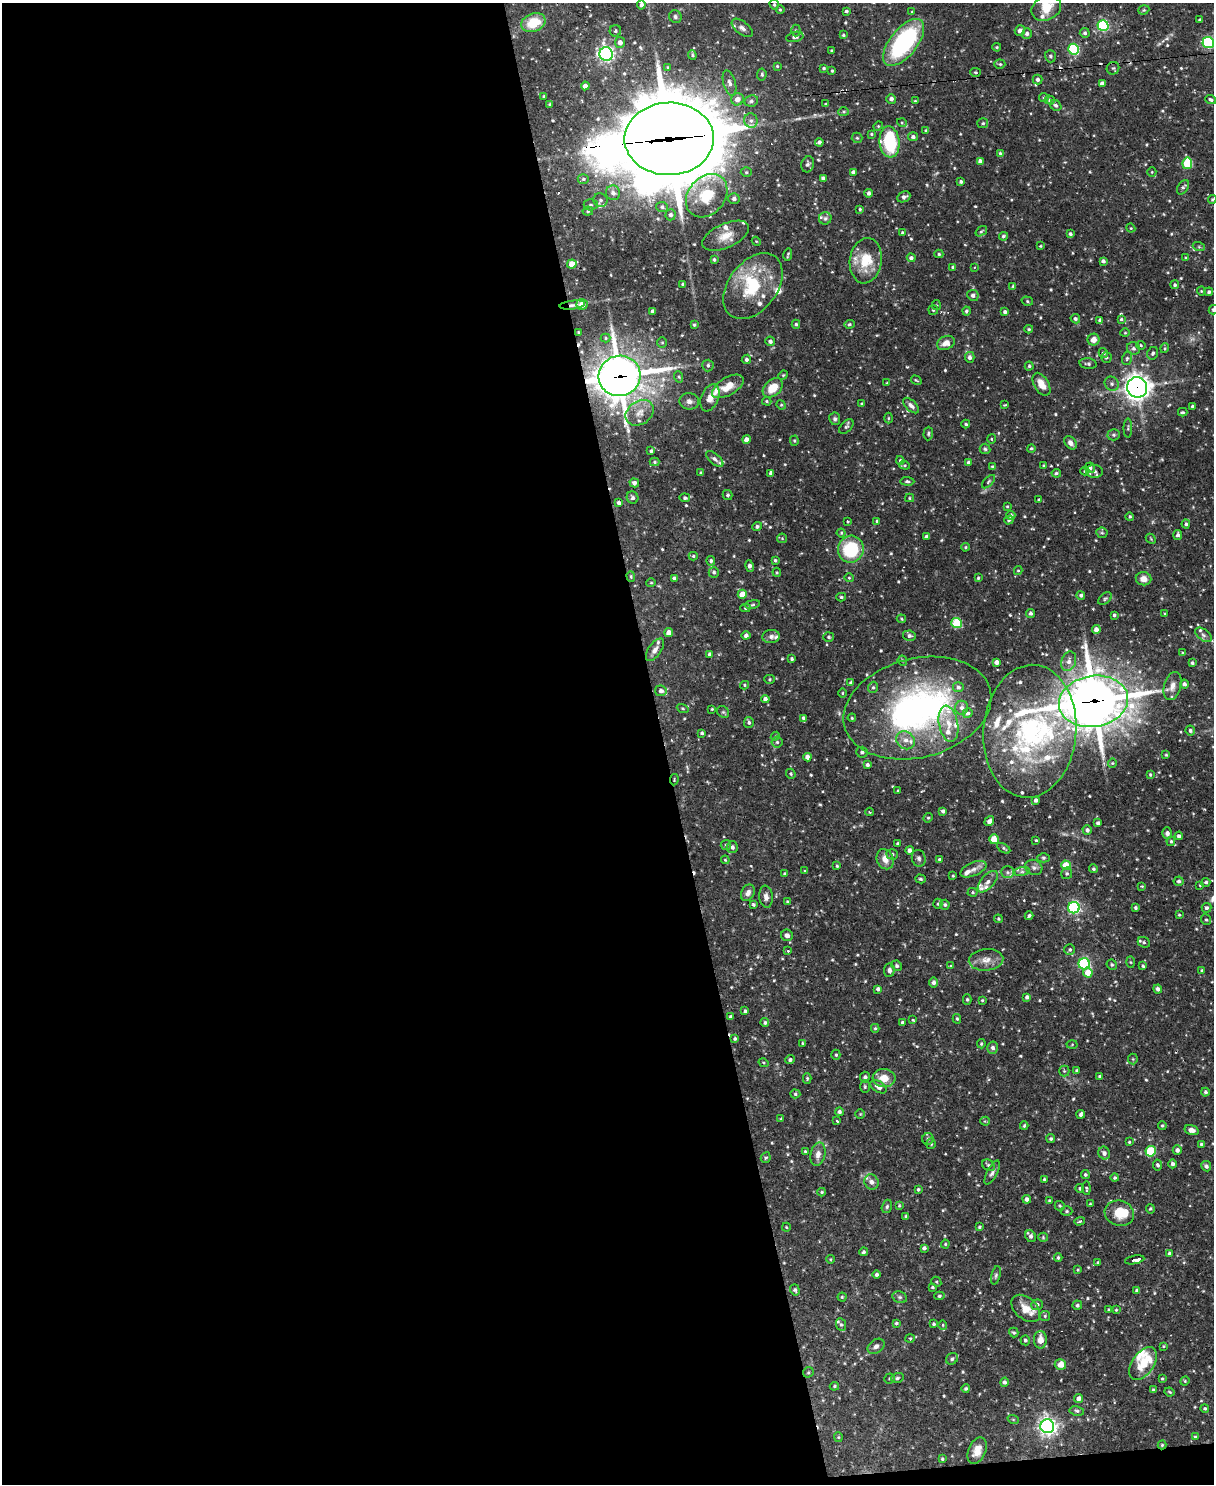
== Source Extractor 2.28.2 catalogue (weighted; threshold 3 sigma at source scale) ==
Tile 9 of 4 x 3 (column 1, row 3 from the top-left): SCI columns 1-1212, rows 247-1728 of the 4846 x 4826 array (HDU 1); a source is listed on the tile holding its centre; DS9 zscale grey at full resolution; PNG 1216 x 1486 px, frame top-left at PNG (2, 3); each listed source drawn as its Kron ellipse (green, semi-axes under 4 px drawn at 4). Shown black and unused: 55% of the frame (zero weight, under 2 of 3 exposures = <1% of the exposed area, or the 3 px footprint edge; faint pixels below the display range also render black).
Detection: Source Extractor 2.28.2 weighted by HDU 2 'WHT'; one run over the whole footprint, this tile lists its part. Background 0.091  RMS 0.0031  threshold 0.0137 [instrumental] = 3 sigma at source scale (4.5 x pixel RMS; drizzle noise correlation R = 1.50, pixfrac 1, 0.05/0.05 arcsec/px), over >= 5 px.
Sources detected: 657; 2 too faint to see at this stretch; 3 inside a brighter object's white glare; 6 cosmic-ray / hot-pixel residue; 1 long thin detection or spike segment (spike, bleed or trail) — neither listed nor drawn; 42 inside a brighter listed object's ellipse — not listed separately; of the other 603, all 500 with FLUX_AUTO >= 0.29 (the completeness limit of this list) listed and drawn (103 fainter detections not listed), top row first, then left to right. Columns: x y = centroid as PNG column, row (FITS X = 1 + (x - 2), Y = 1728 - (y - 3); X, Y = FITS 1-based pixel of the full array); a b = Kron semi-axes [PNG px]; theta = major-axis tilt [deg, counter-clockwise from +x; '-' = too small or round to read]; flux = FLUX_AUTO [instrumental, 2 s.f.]
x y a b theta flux
641 5 4 4 - 0.99
774 5 5 4 - 0.46
1046 8 15 12 23 4.2
780 10 4 3 - 0.38
1144 10 6 4 20 0.45
846 11 4 4 - 0.52
912 12 4 4 - 0.32
675 17 6 6 - 0.78
1200 20 4 3 - 0.75
533 23 12 9 20 7.8
1103 26 5 5 - 33
742 28 12 6 -38 1.4
796 30 6 4 -89 0.46
615 31 6 5 - 0.79
1020 31 5 5 - 1.2
1085 33 5 5 - 0.71
1027 34 5 5 - 0.81
843 35 4 3 - 0.42
795 37 9 5 13 0.95
620 42 5 5 - 1.6
904 42 28 13 51 37
1208 43 6 5 - 35
997 47 4 3 - 0.34
1074 49 5 5 - 28
832 51 3 3 - 0.49
606 54 7 6 - 81
692 55 5 4 - 0.39
1050 56 6 5 - 0.58
1000 64 5 4 - 0.45
777 66 4 4 - 0.38
668 67 4 3 - 0.34
824 68 3 3 - 0.43
1113 68 6 6 - 0.56
832 71 3 3 - 0.35
975 72 5 4 - 0.38
762 74 6 4 83 0.53
1037 79 5 5 - 0.92
729 83 13 6 -75 1.4
1102 83 4 4 - 1
585 86 4 4 - 1.9
544 96 3 3 - 0.39
1044 97 5 4 - 0.43
737 99 6 6 - 2.1
891 99 5 4 - 1.1
1211 99 5 4 - 0.64
1050 100 5 4 - 0.46
751 101 7 5 11 0.86
915 101 4 4 - 0.3
549 104 3 2 - 0.35
826 104 4 3 - 0.29
1056 105 6 5 - 0.69
844 112 5 4 - 0.42
751 121 7 6 - 0.94
902 123 5 3 - 0.3
983 123 5 5 - 0.47
878 126 5 4 - 0.36
926 130 4 3 - 0.3
871 134 4 3 - 0.37
913 137 5 4 - 0.96
857 138 5 5 - 0.45
669 139 45 36 1 2700
819 142 4 4 - 0.87
889 142 16 10 -83 20
1000 153 4 3 - 0.39
980 161 4 4 - 0.94
1187 163 6 5 - 14
808 164 8 6 74 0.92
746 172 5 4 - 0.51
853 172 4 3 - 0.96
1152 172 5 4 - 0.35
823 178 4 4 - 1
583 179 5 5 - 0.56
961 182 3 3 - 0.59
1183 187 8 5 57 0.64
613 193 7 7 - 1.3
869 193 4 4 - 0.93
707 196 24 18 50 12
904 197 7 5 26 1.1
734 199 5 5 - 1.1
1212 199 4 3 - 0.38
600 200 7 6 - 0.94
591 205 7 5 0 0.64
662 207 6 5 - 0.7
860 209 3 3 - 0.39
588 211 5 4 - 0.48
670 215 5 5 - 0.84
825 218 6 6 - 0.68
1131 228 4 4 - 0.33
981 231 6 4 36 0.48
902 233 3 3 - 0.52
1070 234 4 3 - 0.68
726 236 25 12 24 4.8
1003 236 4 4 - 0.59
756 241 5 3 - 0.31
1040 246 3 2 - 0.31
1199 247 6 4 -19 0.42
939 254 4 4 - 0.43
788 255 6 3 77 0.43
911 258 4 4 - 0.94
1186 258 3 3 - 0.4
714 259 4 4 - 0.52
866 261 23 16 82 9.3
1103 261 4 4 - 0.96
572 264 4 4 - 4.3
953 267 4 4 - 0.66
974 267 3 2 - 0.3
683 284 3 3 - 0.69
1175 285 4 4 - 0.52
753 286 37 24 52 17
1013 286 4 4 - 0.37
1201 291 4 4 - 0.31
1209 292 4 4 - 0.66
973 295 6 5 - 0.93
1027 301 6 4 -17 0.49
582 304 5 5 - 3.1
572 305 13 4 7 0.96
936 305 5 4 - 0.32
933 310 5 4 - 0.47
1213 310 5 4 - 0.6
652 311 3 3 - 0.71
966 311 4 4 - 0.67
1005 312 4 3 - 0.74
1075 319 5 4 - 0.73
1121 319 4 4 - 0.43
1100 320 4 3 - 0.73
796 324 4 4 - 0.48
849 324 5 4 - 0.47
694 325 4 3 - 0.47
1029 329 4 4 - 0.41
578 332 4 3 - 0.36
1125 333 4 4 - 0.32
606 338 5 4 - 0.39
1094 340 6 6 - 2.6
770 341 5 4 - 0.94
662 343 5 5 - 0.4
946 343 9 6 25 2.2
1141 345 5 4 - 0.35
1133 348 7 6 - 0.84
1165 348 5 3 - 0.32
1103 353 5 4 - 0.58
1153 353 6 5 - 0.63
970 357 5 5 - 1
1106 357 5 5 - 0.5
1127 358 7 5 72 0.55
746 359 5 4 - 0.65
1088 364 8 5 -6 0.76
708 365 6 5 - 0.71
1029 366 4 4 - 0.46
783 375 5 4 - 0.34
619 376 21 20 - 590
679 377 6 4 -71 0.45
916 380 5 2 - 0.34
887 383 4 3 - 0.3
1041 384 12 7 -60 3.4
1112 384 7 6 - 0.93
728 386 17 9 30 4.7
1137 387 10 10 - 220
773 388 11 8 42 5
710 398 14 8 67 2.5
689 401 10 8 -8 1.4
767 401 5 4 - 0.39
862 404 3 3 - 0.37
781 405 5 4 - 0.37
1005 405 4 3 - 0.3
911 406 10 5 -43 1.1
1192 406 3 3 - 0.5
1183 412 5 3 - 0.51
640 413 15 11 35 3.3
888 418 5 3 - 0.31
835 419 6 5 - 0.7
966 424 4 3 - 0.46
846 427 9 5 46 0.68
1128 428 9 4 89 0.49
928 433 7 5 88 0.53
1114 435 6 5 - 0.67
746 439 4 4 - 1.7
991 439 5 3 - 0.29
794 441 5 4 - 0.4
1070 443 7 5 -50 1.3
1031 448 4 4 - 0.39
985 449 5 5 - 0.49
651 451 4 3 - 0.54
715 459 10 5 -41 0.92
900 460 4 3 - 0.41
655 462 5 4 - 0.49
969 463 4 4 - 0.95
905 465 5 4 - 0.43
992 466 4 3 - 0.35
1044 466 4 3 - 0.37
1090 468 5 5 - 1.1
1085 471 4 4 - 0.4
1094 471 8 6 -7 0.92
701 473 4 3 - 0.44
771 473 4 3 - 1
1056 473 4 4 - 0.55
907 481 7 3 -4 0.54
988 482 8 3 46 0.45
634 483 5 4 - 0.98
728 495 5 5 - 0.6
633 498 6 5 - 0.81
685 498 5 4 - 0.66
910 498 4 4 - 0.4
1039 500 3 3 - 0.44
619 503 4 4 - 0.95
1007 507 3 3 - 0.3
1011 515 4 4 - 0.99
1130 517 4 4 - 0.42
1009 520 5 4 - 0.47
847 521 3 2 - 0.3
877 521 4 3 - 0.42
1186 524 4 4 - 0.58
757 526 5 4 - 0.72
841 533 4 4 - 0.39
1102 533 5 5 - 0.48
1178 535 5 4 - 0.98
927 537 3 3 - 1.1
782 538 5 5 - 0.37
1151 539 6 4 -47 0.38
965 547 4 3 - 0.39
851 549 13 12 - 17
693 556 4 4 - 0.42
775 560 4 3 - 0.53
711 561 5 4 - 0.63
750 566 6 3 -78 1.1
1018 571 4 4 - 0.37
714 572 5 5 - 0.59
777 572 4 3 - 0.32
631 577 5 4 - 0.41
674 578 4 3 - 0.66
849 578 4 4 - 0.39
978 578 4 3 - 0.38
1144 579 8 6 -6 2.5
651 583 5 4 - 0.34
742 594 4 4 - 4.4
1081 595 4 4 - 0.74
841 597 5 4 - 0.48
1105 599 8 5 37 0.58
752 604 8 4 10 0.48
745 608 5 4 - 0.48
1030 613 4 4 - 0.8
1165 614 4 3 - 0.31
1114 615 3 3 - 0.49
901 619 5 4 - 0.36
956 623 5 5 - 17
1096 629 4 4 - 1.5
669 633 4 4 - 2.3
746 635 4 4 - 1
1203 635 9 5 -38 0.9
771 636 9 6 6 1.2
909 636 6 5 - 0.83
829 637 5 5 - 0.48
655 650 13 6 54 1.7
1183 653 4 3 - 0.32
709 654 4 3 - 0.85
792 659 3 3 - 0.6
902 661 5 4 - 0.45
1069 661 10 7 70 1.8
997 662 4 4 - 1.5
1192 663 3 3 - 0.57
770 679 5 4 - 0.37
851 683 4 4 - 0.71
1184 684 4 4 - 0.94
744 685 4 4 - 0.37
1173 686 14 8 75 2.2
873 687 6 5 - 0.55
958 687 5 5 - 0.8
661 691 6 5 - 1.1
842 693 5 3 - 0.3
765 699 4 4 - 1.2
1093 701 35 25 9 760
683 708 6 4 -20 0.34
917 708 75 49 14 82
962 708 7 6 - 1.2
712 709 3 3 - 0.31
723 712 6 5 - 0.56
967 713 5 4 - 0.71
803 718 4 3 - 0.67
852 718 4 4 - 0.36
749 722 5 5 - 0.65
948 724 18 9 -79 4.2
1190 730 5 5 - 0.67
1030 731 66 46 85 53
702 733 3 3 - 0.55
775 736 4 4 - 0.37
906 740 10 8 -41 2.4
777 742 5 5 - 0.62
862 752 5 5 - 0.8
1166 755 3 3 - 0.33
807 757 4 4 - 1.8
1112 763 4 4 - 0.36
867 765 4 3 - 0.69
791 774 5 4 - 0.43
1150 775 4 3 - 0.35
674 780 6 3 82 0.33
898 791 3 3 - 0.43
1036 800 4 3 - 0.97
943 811 4 4 - 0.9
869 812 4 3 - 0.35
928 818 5 4 - 0.45
989 821 5 4 - 1.2
1098 823 4 3 - 0.79
1087 830 5 4 - 0.88
1167 833 6 5 - 1.2
1179 836 4 4 - 0.89
994 839 5 4 - 8.4
1036 840 3 3 - 0.41
1171 841 5 4 - 0.48
898 844 4 3 - 0.68
726 845 5 5 - 0.42
732 847 6 5 - 0.8
1004 848 7 3 -31 0.45
909 850 4 4 - 1.1
892 854 6 5 - 0.6
919 858 8 6 -73 0.97
1044 858 6 4 0 0.49
885 859 10 8 -66 2.6
725 860 4 3 - 0.31
940 860 4 4 - 0.65
1066 865 5 4 - 7.4
837 866 4 3 - 0.34
1034 867 9 7 -25 0.99
973 869 14 6 23 1.7
1093 869 4 4 - 0.44
804 871 3 3 - 0.3
1008 872 7 6 - 0.73
1022 872 8 4 8 0.72
1067 873 6 5 - 0.59
785 874 4 4 - 0.52
953 876 3 2 - 0.31
921 879 5 4 - 0.41
1179 881 5 5 - 0.68
988 882 13 6 48 1.7
1206 882 4 4 - 0.62
1200 885 3 2 - 0.29
1142 886 3 3 - 0.34
973 892 5 4 - 0.4
748 893 8 6 62 1.5
766 897 11 6 -83 1.4
787 901 4 3 - 0.3
753 904 4 3 - 0.49
938 904 5 4 - 0.46
945 905 5 5 - 0.74
1074 908 6 5 - 50
1135 908 3 3 - 0.58
1206 908 5 4 - 0.79
1179 915 3 3 - 0.35
1029 916 4 3 - 0.62
998 919 4 3 - 0.36
1206 920 5 4 - 0.49
787 935 6 5 - 1.3
1144 942 6 5 - 0.63
1070 950 5 5 - 0.65
788 951 4 3 - 0.34
986 960 17 10 4 3.1
1130 962 6 4 -88 0.34
1084 964 5 5 - 38
1112 965 5 5 - 0.58
897 966 5 5 - 0.69
951 966 4 3 - 0.29
1143 966 4 3 - 0.47
889 970 7 5 86 1.3
1202 970 3 3 - 0.32
1088 973 5 4 - 4.2
933 982 5 4 - 1
878 989 4 4 - 1.1
1158 989 4 4 - 1
1027 997 4 4 - 1
967 999 5 4 - 0.45
982 1000 3 2 - 0.32
745 1011 4 3 - 0.52
731 1017 4 3 - 0.72
957 1019 5 3 - 0.42
913 1020 3 3 - 0.45
902 1022 4 3 - 0.57
765 1023 4 4 - 0.59
875 1028 4 4 - 0.44
735 1039 3 3 - 0.57
803 1043 3 3 - 0.34
981 1044 4 3 - 0.4
1072 1044 5 3 - 0.3
993 1048 6 5 - 1
836 1055 5 4 - 0.46
1133 1059 5 5 - 0.39
790 1060 5 4 - 0.64
764 1063 5 3 - 0.32
1076 1070 3 3 - 0.46
1064 1071 5 5 - 0.5
1100 1076 3 3 - 0.44
865 1077 5 5 - 0.86
807 1078 5 4 - 0.36
884 1078 11 9 -3 4
865 1087 6 5 - 0.52
878 1087 9 5 -34 1.9
1205 1092 4 4 - 0.6
795 1094 5 4 - 0.46
839 1112 4 4 - 0.77
860 1114 4 4 - 0.31
1081 1114 4 3 - 0.77
781 1119 4 3 - 0.4
837 1121 3 2 - 0.33
985 1121 4 4 - 0.33
1162 1125 4 4 - 0.39
1024 1126 4 3 - 0.41
1192 1130 7 5 -16 1.4
928 1139 6 5 - 0.66
1051 1139 4 4 - 0.52
1129 1142 3 3 - 0.33
931 1144 5 4 - 0.46
1201 1144 3 3 - 0.36
1177 1150 4 4 - 1.1
805 1151 4 3 - 0.37
1151 1151 5 5 - 16
1104 1153 6 5 - 1.1
818 1154 12 7 78 1.9
766 1158 5 5 - 0.51
1172 1164 4 4 - 0.78
988 1165 7 5 -37 0.69
1158 1165 5 4 - 0.53
1206 1166 5 4 - 0.88
992 1172 13 5 62 1
1085 1174 4 4 - 0.51
1115 1178 4 4 - 0.49
1044 1179 3 3 - 0.32
871 1182 8 7 - 1.6
1080 1188 4 4 - 0.44
1086 1188 7 3 -85 0.51
918 1189 4 4 - 0.46
822 1192 4 4 - 0.36
1027 1199 4 4 - 1
1049 1201 4 3 - 0.52
1090 1204 3 3 - 0.3
887 1206 7 5 73 0.56
899 1206 4 3 - 0.32
1060 1206 5 5 - 0.45
1150 1209 5 4 - 0.41
1067 1211 6 4 0 0.49
1119 1213 15 12 -17 7.3
906 1216 4 3 - 0.54
1080 1221 5 3 - 0.47
786 1227 4 4 - 0.3
979 1227 4 3 - 0.43
1031 1236 6 5 - 0.88
1043 1237 4 4 - 0.32
945 1244 4 4 - 0.36
924 1248 4 3 - 0.73
863 1252 4 4 - 0.65
1169 1253 4 3 - 0.57
1058 1258 4 3 - 0.45
830 1259 4 3 - 0.32
1135 1260 10 3 10 20
1098 1263 4 4 - 0.51
1078 1270 4 3 - 0.31
877 1274 4 4 - 0.7
996 1275 9 4 76 0.62
936 1282 5 4 - 0.42
933 1287 3 3 - 0.49
795 1290 6 4 -71 0.55
1137 1290 4 4 - 0.71
939 1296 5 4 - 0.45
842 1297 4 4 - 0.37
900 1297 7 5 -20 0.67
1037 1305 6 5 - 0.98
1077 1305 5 4 - 0.52
1026 1308 17 10 -41 4
1109 1310 3 2 - 0.3
1116 1310 4 3 - 0.32
1045 1316 5 5 - 0.4
896 1323 4 3 - 0.5
934 1324 3 3 - 0.5
841 1325 6 5 - 0.49
943 1325 4 4 - 0.36
1014 1333 5 4 - 0.45
910 1338 5 3 - 0.32
1025 1340 5 5 - 0.63
1040 1340 9 6 -90 3.1
876 1346 9 6 36 1.1
1163 1346 3 3 - 0.3
952 1359 6 5 - 0.77
1143 1364 18 11 55 7
1060 1365 5 5 - 3.5
808 1372 6 5 - 0.43
897 1378 6 5 - 0.56
890 1379 5 5 - 0.42
1162 1379 4 3 - 0.34
1185 1381 5 4 - 0.33
1004 1382 4 4 - 0.78
834 1386 4 4 - 0.37
966 1388 4 4 - 0.53
1153 1390 3 3 - 0.42
1170 1392 5 3 - 0.35
1079 1398 4 4 - 1.5
1205 1408 4 4 - 0.44
1077 1411 7 5 -11 0.58
1013 1419 6 3 -19 0.3
1047 1426 7 7 - 140
1195 1436 4 3 - 0.35
838 1437 5 4 - 0.36
1162 1445 4 4 - 0.37
977 1451 14 8 67 3
942 1459 4 3 - 0.38
Overlapping masked pixels (flux is a lower limit): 7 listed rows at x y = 669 139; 572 305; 619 376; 1137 387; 1093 701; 674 780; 1162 1445
Isophote crosses this tile's border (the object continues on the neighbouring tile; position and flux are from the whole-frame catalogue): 2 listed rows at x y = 1208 43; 1213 310